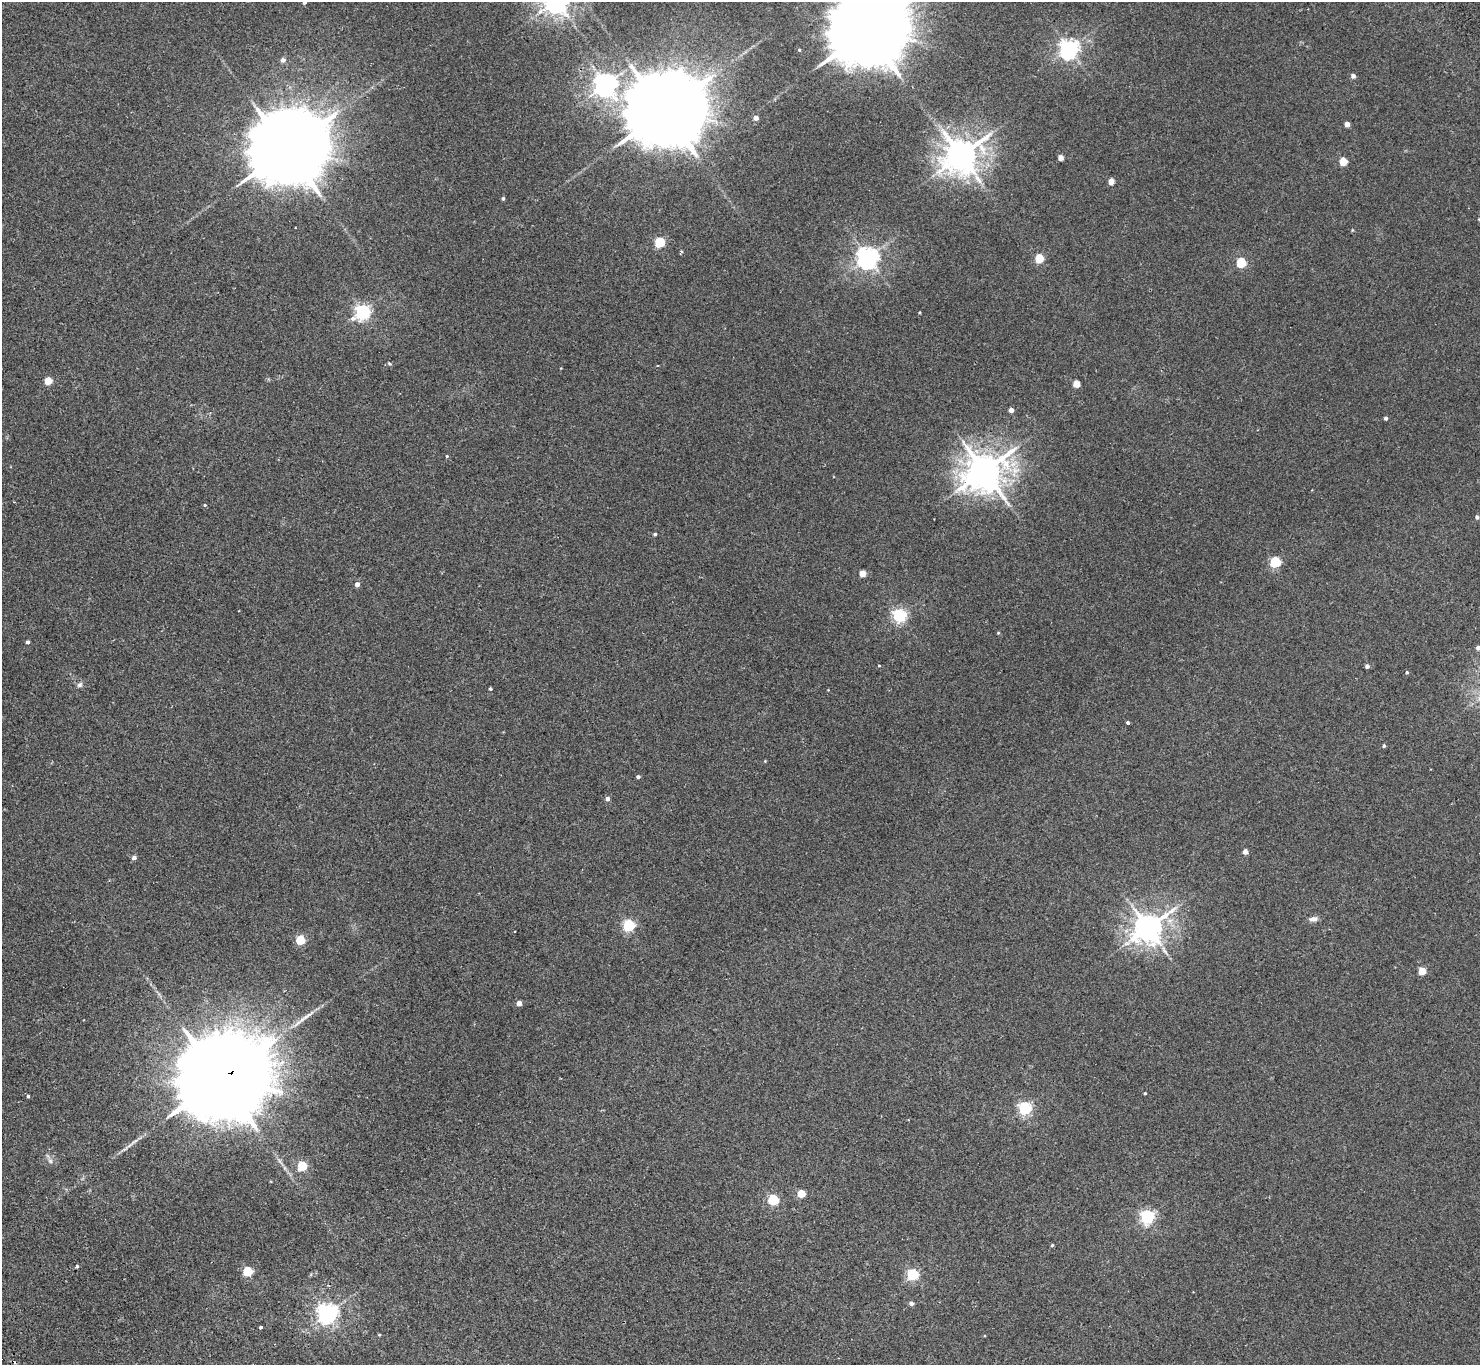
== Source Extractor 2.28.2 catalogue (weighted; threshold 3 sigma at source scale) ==
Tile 7 of 4 x 4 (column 3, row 2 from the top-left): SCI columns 3009-4486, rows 3061-4423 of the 6013 x 5985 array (HDU 1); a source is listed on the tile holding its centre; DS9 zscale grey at full resolution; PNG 1482 x 1367 px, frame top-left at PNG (2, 2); no overlay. Shown black and unused: <1% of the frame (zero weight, under 2 of 3 exposures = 3% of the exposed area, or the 3 px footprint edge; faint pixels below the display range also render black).
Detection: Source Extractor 2.28.2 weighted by HDU 2 'WHT'; one run over the whole footprint, this tile lists its part. Background 0.0251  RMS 0.0068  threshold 0.0306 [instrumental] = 3 sigma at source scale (4.5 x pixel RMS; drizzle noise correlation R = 1.50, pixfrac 1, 0.05/0.05 arcsec/px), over >= 5 px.
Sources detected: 79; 1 inside a brighter object's white glare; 2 cosmic-ray / hot-pixel residue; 2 long thin detections or spike segments (spike, bleed or trail) — not listed; the other 74 listed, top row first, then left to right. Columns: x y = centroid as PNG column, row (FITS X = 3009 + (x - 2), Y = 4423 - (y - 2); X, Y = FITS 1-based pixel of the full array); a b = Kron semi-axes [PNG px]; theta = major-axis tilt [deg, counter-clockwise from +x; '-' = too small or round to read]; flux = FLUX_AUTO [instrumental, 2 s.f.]
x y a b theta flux
304 2 4 3 - 1.5
867 31 22 18 28 10000
1069 48 7 6 - 320
799 50 4 4 - 0.71
283 60 5 5 - 2.7
1353 76 4 4 - 2.7
606 85 7 7 - 530
664 111 22 17 32 9700
756 118 4 4 - 3.5
1347 124 4 4 - 5.2
287 149 23 17 32 11000
961 155 11 10 - 1300
1061 158 4 4 - 5.5
1343 161 5 5 - 18
1111 181 4 4 - 7.6
503 198 4 3 - 1.1
1352 230 5 3 - 0.59
659 242 5 5 - 48
868 257 7 7 - 460
1039 258 5 5 - 27
1241 263 5 5 - 40
362 312 7 6 - 180
389 364 5 4 - 1.1
48 381 5 4 - 15
1076 384 5 4 - 12
1011 410 4 4 - 3.8
1386 418 4 4 - 1.5
447 456 4 4 - 0.65
984 471 11 11 - 1800
205 505 4 4 - 0.7
1477 517 4 4 - 1.6
655 534 3 3 - 1.1
1275 562 5 5 - 63
863 573 5 4 - 8.5
357 584 4 4 - 3.7
899 615 6 5 - 130
998 633 4 4 - 0.63
28 642 4 3 - 1.5
1478 648 4 4 - 2.6
879 666 4 3 - 0.54
1367 666 4 4 - 2
1407 672 4 4 - 0.89
80 685 7 6 - 1.9
490 689 3 3 - 1
1128 722 3 3 - 1.5
1384 746 4 4 - 1.1
638 777 4 4 - 1.4
607 799 5 4 - 2.4
1245 852 4 4 - 4.5
134 858 5 4 - 2.3
1313 919 12 6 7 2.9
629 925 5 5 - 87
1148 928 9 8 - 960
300 940 5 5 - 37
1422 971 5 5 - 15
519 1003 4 4 - 4.6
302 1020 7 4 64 1.8
219 1080 30 19 31 21000
1145 1093 3 3 - 0.7
28 1096 4 4 - 0.83
1024 1108 5 5 - 130
50 1161 7 5 -46 1.7
302 1166 5 5 - 41
801 1194 5 4 - 18
773 1200 5 5 - 57
1147 1217 6 5 - 140
1052 1245 4 3 - 0.77
77 1267 3 3 - 1.4
248 1272 5 5 - 38
913 1275 5 5 - 75
911 1303 5 4 - 2.4
327 1313 7 6 - 370
260 1327 4 3 - 3.8
379 1335 5 3 - 0.57
Overlapping masked pixels (flux is a lower limit): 1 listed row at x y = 219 1080
Isophote crosses this tile's border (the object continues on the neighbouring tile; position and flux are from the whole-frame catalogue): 3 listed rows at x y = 304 2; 867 31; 1478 648